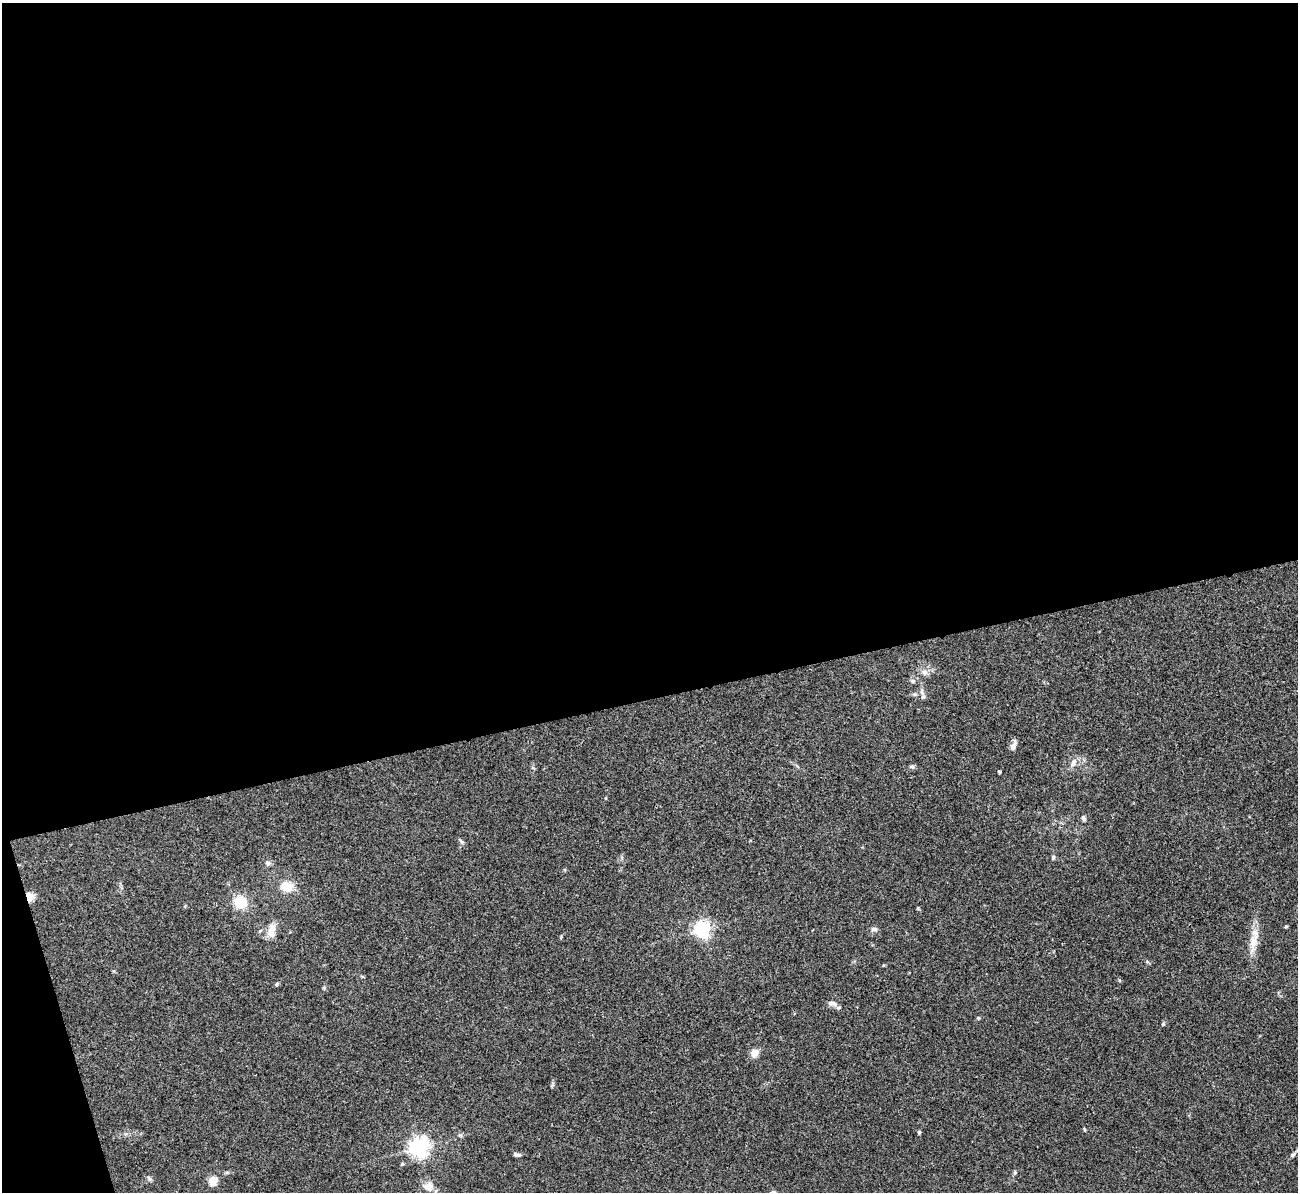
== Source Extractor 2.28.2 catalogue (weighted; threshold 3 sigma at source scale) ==
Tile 1 of 4 x 4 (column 1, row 1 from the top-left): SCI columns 2-1297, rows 3718-4907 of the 5190 x 5175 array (HDU 1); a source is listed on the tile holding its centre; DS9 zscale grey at full resolution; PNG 1300 x 1194 px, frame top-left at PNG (2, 3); no overlay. Shown black and unused: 60% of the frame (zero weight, under 3 of 4 exposures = <1% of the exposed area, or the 3 px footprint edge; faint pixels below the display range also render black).
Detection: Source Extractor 2.28.2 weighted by HDU 2 'WHT'; one run over the whole footprint, this tile lists its part. Background 0.0745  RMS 0.0058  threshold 0.0262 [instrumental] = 3 sigma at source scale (4.5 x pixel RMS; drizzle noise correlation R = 1.50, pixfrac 1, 0.05/0.05 arcsec/px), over >= 5 px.
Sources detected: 31; all 31 listed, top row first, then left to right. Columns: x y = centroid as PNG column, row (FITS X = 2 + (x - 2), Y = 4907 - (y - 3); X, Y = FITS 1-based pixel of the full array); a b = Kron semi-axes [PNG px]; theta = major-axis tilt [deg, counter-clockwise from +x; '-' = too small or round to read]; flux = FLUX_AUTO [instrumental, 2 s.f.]
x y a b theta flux
924 672 9 7 -45 2.5
913 681 6 5 - 1
923 697 7 5 66 1.4
1013 746 12 6 69 2.5
1073 763 13 7 63 3.4
912 766 6 4 -1 0.99
999 772 3 3 - 1
1084 818 8 5 -72 1.2
461 841 9 4 -62 1.1
1053 857 6 5 - 0.85
268 863 7 7 - 1.5
287 887 13 11 -5 9.6
29 897 13 8 -86 3.8
240 902 16 15 - 12
702 929 6 6 - 180
874 929 9 5 -1 1.6
272 931 20 10 85 6.4
1253 941 23 10 77 7.9
277 984 5 4 - 0.76
832 1003 13 7 -11 2.5
978 1018 4 4 - 0.71
755 1053 8 7 - 5.5
1084 1129 5 3 - 0.55
919 1132 5 4 - 0.76
419 1147 7 6 - 300
517 1154 9 4 -6 1.5
1293 1155 8 5 40 1.3
1015 1173 6 5 - 0.84
149 1179 8 5 -49 1.2
213 1181 5 5 - 21
428 1187 14 12 -39 4.9
Overlapping masked pixels (flux is a lower limit): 1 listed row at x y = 29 897
Isophote crosses this tile's border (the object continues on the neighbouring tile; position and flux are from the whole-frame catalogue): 1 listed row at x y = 1293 1155
Unlisted compact peaks at least as high as the median listed source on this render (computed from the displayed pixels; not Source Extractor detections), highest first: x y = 402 1164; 918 908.